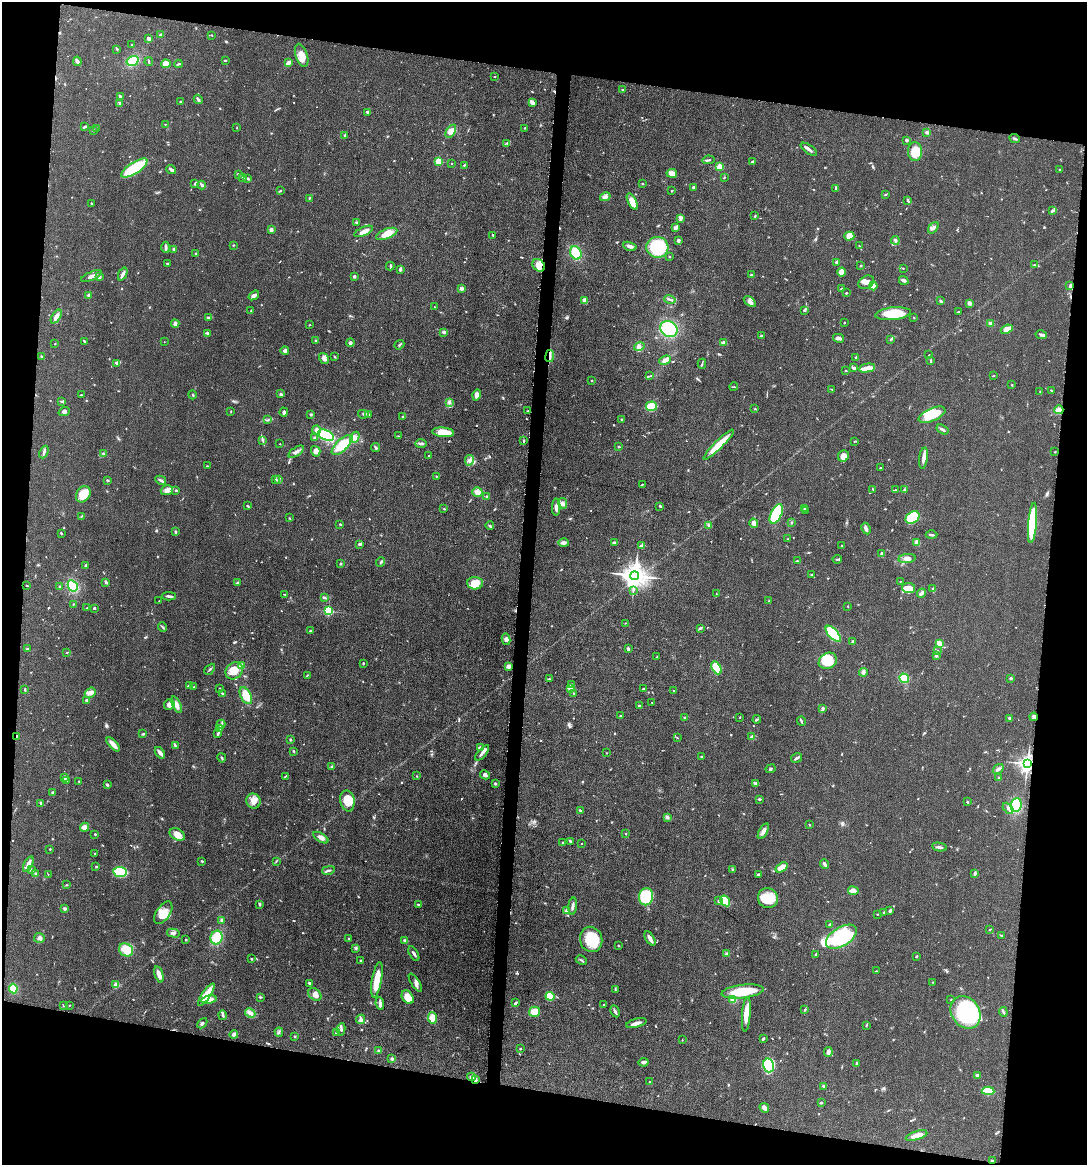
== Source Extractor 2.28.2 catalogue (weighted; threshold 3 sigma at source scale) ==
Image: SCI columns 232-4570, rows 4-4653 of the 4682 x 4654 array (HDU 1 of 3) = the unmasked area's bounding box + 8 px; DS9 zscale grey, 4 x 4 block average (1 PNG px = mean of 4 x 4 image px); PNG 1089 x 1167 px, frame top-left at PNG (2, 2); each listed source drawn as its Kron ellipse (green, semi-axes under 4 px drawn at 4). Shown black and unused: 19% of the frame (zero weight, under 3 of 5 exposures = <1% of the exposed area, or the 3 px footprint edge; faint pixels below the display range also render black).
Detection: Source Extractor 2.28.2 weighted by HDU 2 'WHT'. Background 0.0607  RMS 0.0056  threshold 0.0251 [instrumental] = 3 sigma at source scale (4.5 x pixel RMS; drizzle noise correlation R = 1.50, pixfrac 1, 0.05/0.05 arcsec/px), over >= 5 px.
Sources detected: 789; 2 too faint to see at this stretch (4 x 4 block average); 7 inside a brighter object's white glare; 6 cosmic-ray / hot-pixel residue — neither listed nor drawn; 12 coinciding with a brighter row at this scale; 33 inside a brighter listed object's ellipse — not listed separately; of the other 729, all 500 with FLUX_AUTO >= 1.58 (the completeness limit of this list) listed and drawn (229 fainter detections not listed), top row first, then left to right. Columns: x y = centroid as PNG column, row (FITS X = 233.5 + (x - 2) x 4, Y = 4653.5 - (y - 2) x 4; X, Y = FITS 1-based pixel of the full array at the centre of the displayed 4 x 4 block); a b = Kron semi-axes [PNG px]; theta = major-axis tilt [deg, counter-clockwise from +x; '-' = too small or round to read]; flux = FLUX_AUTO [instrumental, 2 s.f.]
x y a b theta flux
160 35 2 2 - 5.2
212 35 2 2 - 1.6
149 39 4 3 - 11
132 45 2 2 - 2.1
117 49 2 2 - 2.6
302 55 12 6 -72 33
225 60 3 2 - 2.7
77 61 5 2 - 16
133 61 6 5 - 55
149 62 4 2 - 2.7
288 63 4 3 - 16
166 64 5 4 - 32
178 64 4 2 - 4.5
494 77 2 2 - 7.2
623 90 3 2 - 3.1
120 96 4 2 - 6
198 99 5 2 - 10
180 102 2 2 - 15
120 103 4 3 - 5.1
532 103 4 3 - 13
368 112 2 2 - 11
166 124 3 2 - 1.7
85 127 4 2 - 4.3
97 128 2 2 - 2.1
237 128 2 2 - 2
525 128 2 2 - 2.2
93 130 2 2 - 4.6
451 131 7 4 57 25
927 132 3 3 - 6.2
345 135 4 2 - 6.6
1015 139 5 2 - 5.1
907 140 2 2 - 6.9
507 143 2 2 - 1.8
809 149 9 2 -35 12
915 152 9 7 -86 67
708 160 6 2 9 5.2
438 161 2 2 - 140
752 162 2 2 - 8.4
452 163 2 2 - 2
464 165 2 2 - 3.7
720 167 2 2 - 120
134 168 15 5 33 150
1059 169 2 2 - 2.2
171 170 5 2 - 12
672 173 5 4 - 25
238 174 4 2 - 4.4
243 177 2 2 - 8.3
724 177 2 2 - 3.3
248 179 4 2 - 3.9
195 183 3 2 - 2.5
643 184 2 2 - 2.7
202 185 4 2 - 6
693 187 3 2 - 5.4
836 188 3 2 - 4.4
280 191 3 2 - 4.5
672 191 2 2 - 3
885 195 3 2 - 2.7
605 197 5 4 - 13
309 198 2 2 - 3.5
632 201 9 4 -63 36
908 201 4 2 - 4
91 204 3 2 - 3.3
1053 211 3 2 - 4.4
755 216 4 2 - 2.2
680 218 3 3 - 5.9
357 223 3 2 - 2.9
676 227 4 2 - 15
933 228 6 3 49 9.2
271 230 3 3 - 12
364 231 10 3 25 28
387 234 11 5 22 42
493 235 2 2 - 8.7
849 236 5 4 - 30
895 240 4 2 - 5.6
678 241 2 2 - 9.4
233 245 3 2 - 2
630 246 7 3 -17 17
859 246 2 2 - 1.9
166 247 6 2 -88 10
657 247 11 10 - 170
174 249 2 2 - 9.4
576 253 7 5 -64 79
196 254 3 2 - 3.1
670 256 2 2 - 5.8
836 262 3 2 - 5.7
167 263 3 2 - 3
539 265 7 5 -41 24
1034 265 2 2 - 2.6
390 266 4 2 - 4
861 266 2 2 - 4.7
903 268 2 2 - 1.8
400 269 3 2 - 7.3
841 272 4 4 - 25
123 274 7 3 67 11
752 275 4 2 - 3.4
92 276 11 3 22 14
354 276 3 2 - 6.2
99 277 3 2 - 11
904 280 5 2 - 11
866 282 8 6 32 22
873 286 4 3 - 10
1070 286 3 3 - 7
461 288 2 2 - 40
841 289 3 2 - 4
846 293 2 2 - 5.9
89 295 2 2 - 28
254 295 6 3 36 13
670 299 6 2 -15 5.1
941 300 3 2 - 2.6
585 301 4 3 - 15
750 302 7 3 -36 13
969 303 3 3 - 8.5
434 307 2 2 - 1.6
251 310 2 2 - 1.6
805 310 3 2 - 3.2
959 312 3 2 - 3
893 314 18 6 6 94
56 317 8 4 54 17
208 317 3 2 - 4.4
914 318 2 2 - 2.3
844 323 2 2 - 3.1
175 324 4 3 - 12
991 324 3 3 - 8.1
310 325 2 2 - 1.8
669 329 9 7 -37 180
1007 329 6 4 22 22
444 332 3 2 - 11
207 333 2 2 - 20
1041 335 6 2 -12 9.1
762 336 3 2 - 5.1
839 338 5 3 - 10
890 340 2 2 - 3.1
84 341 3 2 - 2.3
316 341 4 3 - 3.7
164 342 2 2 - 1.9
350 343 4 3 - 5.7
724 343 4 2 - 10
55 344 2 2 - 1.6
399 345 5 2 - 4.5
639 346 5 4 - 10
285 351 4 4 - 10
929 355 2 2 - 1.7
41 356 2 2 - 3.2
550 356 6 2 82 8.1
335 357 4 2 - 2.3
856 357 2 2 - 4.4
324 359 6 4 -57 16
665 360 6 3 23 19
931 361 3 2 - 3.4
116 363 3 2 - 3.6
702 364 5 2 - 3.3
854 368 3 2 - 7.9
867 368 8 3 10 29
846 371 2 2 - 2.2
650 376 2 2 - 1.9
993 376 3 2 - 1.8
592 380 2 2 - 4.1
1012 385 2 2 - 2.1
734 387 4 2 - 2.8
832 389 3 2 - 1.8
1051 390 2 2 - 2
1040 392 3 2 - 2
281 394 4 2 - 5.4
81 395 3 2 - 2.3
193 395 4 2 - 3.1
477 395 5 4 - 24
61 401 4 2 - 4.2
449 402 2 2 - 3.2
651 406 5 5 - 71
755 409 2 2 - 2.1
1059 410 4 4 - 11
231 411 3 2 - 1.7
528 411 3 2 - 2.3
64 412 6 3 19 8
284 412 4 3 - 7
311 414 3 3 - 4.3
363 414 5 2 - 5.7
369 415 3 2 - 4.1
932 415 14 6 23 84
403 417 2 2 - 5.6
621 419 2 2 - 2.1
268 420 4 2 - 2.1
942 429 6 2 -32 9.4
316 430 4 3 - 19
443 432 11 5 -5 70
326 435 8 5 -25 130
398 436 2 2 - 2.4
355 437 6 4 57 14
314 438 2 2 - 13
263 440 3 2 - 3.3
523 441 4 2 - 3.8
854 441 3 2 - 1.7
280 444 2 2 - 2.5
421 444 6 2 0 6
342 445 13 5 43 84
719 445 21 4 45 68
376 447 4 2 - 4.8
619 447 3 2 - 1.8
316 451 5 4 - 16
44 452 6 2 64 7.7
296 452 9 3 32 11
1055 452 3 2 - 2.5
103 454 2 2 - 1.8
428 456 2 2 - 4.6
843 456 6 5 - 26
923 458 11 3 84 18
469 460 5 4 - 11
207 466 3 2 - 2.5
880 468 2 2 - 7.8
436 476 2 2 - 1.8
276 479 3 2 - 3
107 480 2 2 - 2.8
161 480 6 2 -30 7.6
278 480 3 2 - 6.4
642 485 3 2 - 3.2
873 489 4 2 - 2.7
167 490 6 4 18 14
176 490 2 2 - 5.3
895 490 3 2 - 2.5
904 490 4 2 - 4.4
477 492 5 5 - 19
83 494 9 6 58 62
487 497 2 2 - 23
563 503 5 3 - 8.7
247 506 3 2 - 4.2
660 506 3 2 - 5.2
556 507 9 2 89 13
444 509 2 2 - 2.9
805 509 3 2 - 2.8
806 510 2 2 - 2
776 514 10 5 65 120
81 516 3 2 - 2.9
289 518 3 2 - 1.8
913 518 7 5 37 170
754 523 5 3 - 16
791 523 2 2 - 2.4
1032 523 20 4 85 230
340 524 3 2 - 2.7
709 525 2 2 - 1.7
490 526 4 2 - 4
866 529 6 3 -62 12
175 532 3 2 - 4.3
61 533 3 2 - 2.9
931 535 6 2 -1 4.9
788 539 2 2 - 4.1
564 543 5 3 - 8.2
614 543 3 2 - 7.6
917 543 3 3 - 20
360 544 4 2 - 9.3
842 545 2 2 - 2.3
642 546 4 2 - 11
881 554 3 2 - 3.6
907 558 8 4 7 21
837 559 4 2 - 3.9
797 561 2 2 - 1.8
381 562 5 2 - 4
340 564 2 2 - 4
85 566 3 2 - 2.8
811 575 2 2 - 3.1
635 576 4 4 - 3600
900 581 2 2 - 1.9
106 582 3 2 - 5.9
238 583 3 3 - 3.9
475 583 8 6 -3 43
27 586 3 2 - 2.1
59 586 3 2 - 2.6
73 586 6 4 -60 88
909 588 7 5 -8 23
933 589 4 2 - 4.4
633 590 2 2 - 1.9
922 593 5 2 - 14
284 594 2 2 - 1.9
716 594 3 2 - 1.7
169 596 7 2 -2 8.7
325 598 3 2 - 3.8
159 601 2 2 - 1.8
769 601 2 2 - 2.1
73 604 2 2 - 1.6
848 606 2 2 - 1.9
87 608 2 2 - 2.3
94 608 2 2 - 5.1
328 611 2 2 - 370
625 623 2 2 - 1.7
163 627 5 2 - 4.2
700 628 4 2 - 4.2
310 631 2 2 - 10
833 634 10 4 -48 160
506 639 6 4 -78 10
853 641 2 2 - 2.6
939 644 3 3 - 32
628 648 3 3 - 5.2
27 649 3 2 - 2.6
937 651 2 2 - 1.9
67 652 2 2 - 1.7
936 655 3 2 - 4.2
657 657 4 2 - 3.8
828 661 9 7 30 97
363 663 3 2 - 3.2
241 666 2 2 - 60
509 666 3 3 - 15
716 668 7 4 -62 100
210 669 6 2 46 5
234 671 9 7 44 44
864 672 4 2 - 5.5
307 675 3 2 - 2
904 678 5 4 - 100
1011 678 3 2 - 4.9
549 679 3 2 - 2.5
571 684 3 2 - 4.9
189 685 3 2 - 4.8
194 687 3 2 - 2.2
219 688 3 2 - 1.7
570 689 2 2 - 74
643 689 2 2 - 5
25 690 3 2 - 4
674 691 3 2 - 2.2
90 693 6 4 38 14
574 693 2 2 - 1.6
222 694 3 2 - 4.6
246 696 9 5 -63 51
87 701 3 2 - 11
652 702 2 2 - 2.1
169 705 5 5 - 15
177 705 9 3 -65 18
639 706 2 2 - 4.1
823 708 4 2 - 5.5
620 716 2 2 - 6.1
684 717 3 2 - 2.1
740 717 3 2 - 1.8
1034 717 4 2 - 9.9
1009 718 2 2 - 5
757 719 4 2 - 2.9
801 721 5 2 - 5
221 724 4 2 - 5.8
220 729 4 2 - 3.2
218 733 3 3 - 4.2
143 734 4 2 - 3.2
16 736 3 2 - 3.8
751 736 3 2 - 3.1
677 738 4 2 - 3
290 740 3 2 - 4.3
113 744 8 3 -47 27
175 746 4 3 - 4.7
480 747 4 2 - 4.4
294 751 3 2 - 4.2
160 753 6 2 -52 17
482 753 9 3 50 14
606 753 2 2 - 2.3
701 756 2 2 - 1.8
222 758 5 2 - 4.1
796 758 6 2 32 8.6
1027 764 3 2 - 1900
332 767 3 3 - 3.9
770 769 5 2 - 4.5
998 769 6 2 34 8.6
485 775 5 3 - 10
285 776 4 2 - 3.1
417 776 2 2 - 1.7
65 777 3 3 - 13
999 778 2 2 - 2.5
67 780 2 2 - 2.5
79 782 3 2 - 2.9
495 784 3 2 - 3.1
756 784 4 3 - 7.8
107 785 3 2 - 6.3
53 793 3 2 - 6.9
760 799 3 2 - 4.1
253 801 7 7 - 25
347 801 10 7 -78 60
967 802 3 2 - 3.2
41 803 2 2 - 6.4
1016 805 7 5 81 180
1008 808 6 3 -47 8.8
580 811 4 2 - 4
667 817 4 2 - 4.5
809 825 2 2 - 3.3
84 827 4 4 - 19
763 831 8 3 61 14
95 834 2 2 - 3.4
177 834 8 5 -30 27
626 834 2 2 - 2.1
321 838 8 3 -32 17
570 841 4 2 - 5.4
562 842 3 2 - 3.1
582 844 2 2 - 1.7
939 847 7 2 -11 9.1
50 849 2 2 - 8.1
95 854 2 2 - 3.7
202 861 3 2 - 3.7
276 861 3 2 - 2.1
28 864 8 2 66 30
824 864 5 3 - 6.7
96 867 2 2 - 2.2
781 867 6 3 35 33
732 869 2 2 - 2.5
32 870 3 2 - 3.3
328 870 6 2 13 7
120 872 7 5 -8 130
35 874 2 2 - 2.8
975 874 4 2 - 7.6
48 875 3 2 - 1.6
759 875 4 3 - 6.2
66 885 2 2 - 1.6
853 891 5 3 - 20
646 897 8 7 - 120
768 898 10 9 - 72
719 901 2 2 - 6.7
725 901 6 2 -58 140
259 904 3 2 - 4.3
418 905 3 2 - 3.2
573 906 9 2 85 9.3
65 909 3 2 - 7.7
567 911 3 2 - 18
890 911 3 2 - 6.5
163 913 12 6 56 36
884 913 2 2 - 2.9
877 914 2 2 - 2.1
222 920 4 3 - 7.2
829 925 4 2 - 3.6
989 930 2 2 - 2.6
173 933 6 2 -14 6.5
1002 936 3 2 - 4.7
841 937 17 9 32 230
39 938 5 5 - 12
216 938 7 6 - 73
349 938 2 2 - 9.7
650 938 8 2 -59 19
591 939 13 11 -77 120
186 940 2 2 - 3.8
404 940 3 3 - 4.5
618 946 2 2 - 2.6
356 948 3 3 - 4.1
126 950 7 6 - 67
414 954 8 2 -61 7.9
727 954 3 3 - 4.7
816 954 2 2 - 4.3
916 956 2 2 - 4.1
251 959 2 2 - 3.4
360 960 3 2 - 2.1
581 960 6 2 -26 3.9
876 971 2 2 - 2.7
159 974 8 3 -73 22
377 980 18 5 80 71
933 982 2 2 - 1.8
309 983 2 2 - 5.2
415 983 10 4 -57 13
116 985 2 2 - 86
13 988 5 3 - 44
615 990 3 2 - 2.3
743 991 21 6 7 110
206 995 13 4 56 89
315 995 7 5 -44 20
550 996 4 4 - 72
260 997 3 2 - 3.8
408 997 7 5 -53 52
733 999 4 3 - 20
209 1000 7 4 10 31
951 1000 2 2 - 1.8
516 1003 3 2 - 6.6
380 1004 6 3 -84 13
70 1005 2 2 - 1.7
603 1005 2 2 - 2.3
64 1006 2 2 - 2.6
805 1010 3 2 - 2.9
615 1011 6 2 -63 8.5
534 1012 6 5 - 58
965 1012 17 14 -56 360
1003 1012 5 2 - 5.7
250 1013 5 3 - 19
746 1014 17 4 86 42
223 1015 5 2 - 4.8
432 1018 6 3 -85 48
361 1019 5 3 - 8.2
202 1023 6 2 46 5.7
636 1023 10 3 15 20
866 1025 3 2 - 2.8
341 1029 6 3 82 7.4
279 1032 5 2 - 3.5
336 1033 3 2 - 3.6
234 1034 4 3 - 10
295 1037 2 2 - 11
763 1039 3 2 - 5.7
682 1040 2 2 - 2
520 1049 2 2 - 3.4
379 1051 2 2 - 6.9
828 1052 5 3 - 16
392 1059 3 3 - 6.6
644 1062 5 3 - 8.7
857 1063 4 2 - 4.8
769 1065 7 5 -74 180
977 1075 3 2 - 8.7
471 1077 4 3 - 12
475 1079 4 2 - 6.4
649 1082 3 2 - 2.2
823 1086 3 2 - 3.5
988 1091 6 3 -4 110
821 1103 3 2 - 4.6
764 1108 5 3 - 15
917 1136 11 4 17 29
993 1161 3 2 - 2.5
Overlapping masked pixels (flux is a lower limit): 5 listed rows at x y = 550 356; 16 736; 1027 764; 475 1079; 993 1161
Diffuse or blended objects may show on this block-average render without a row.